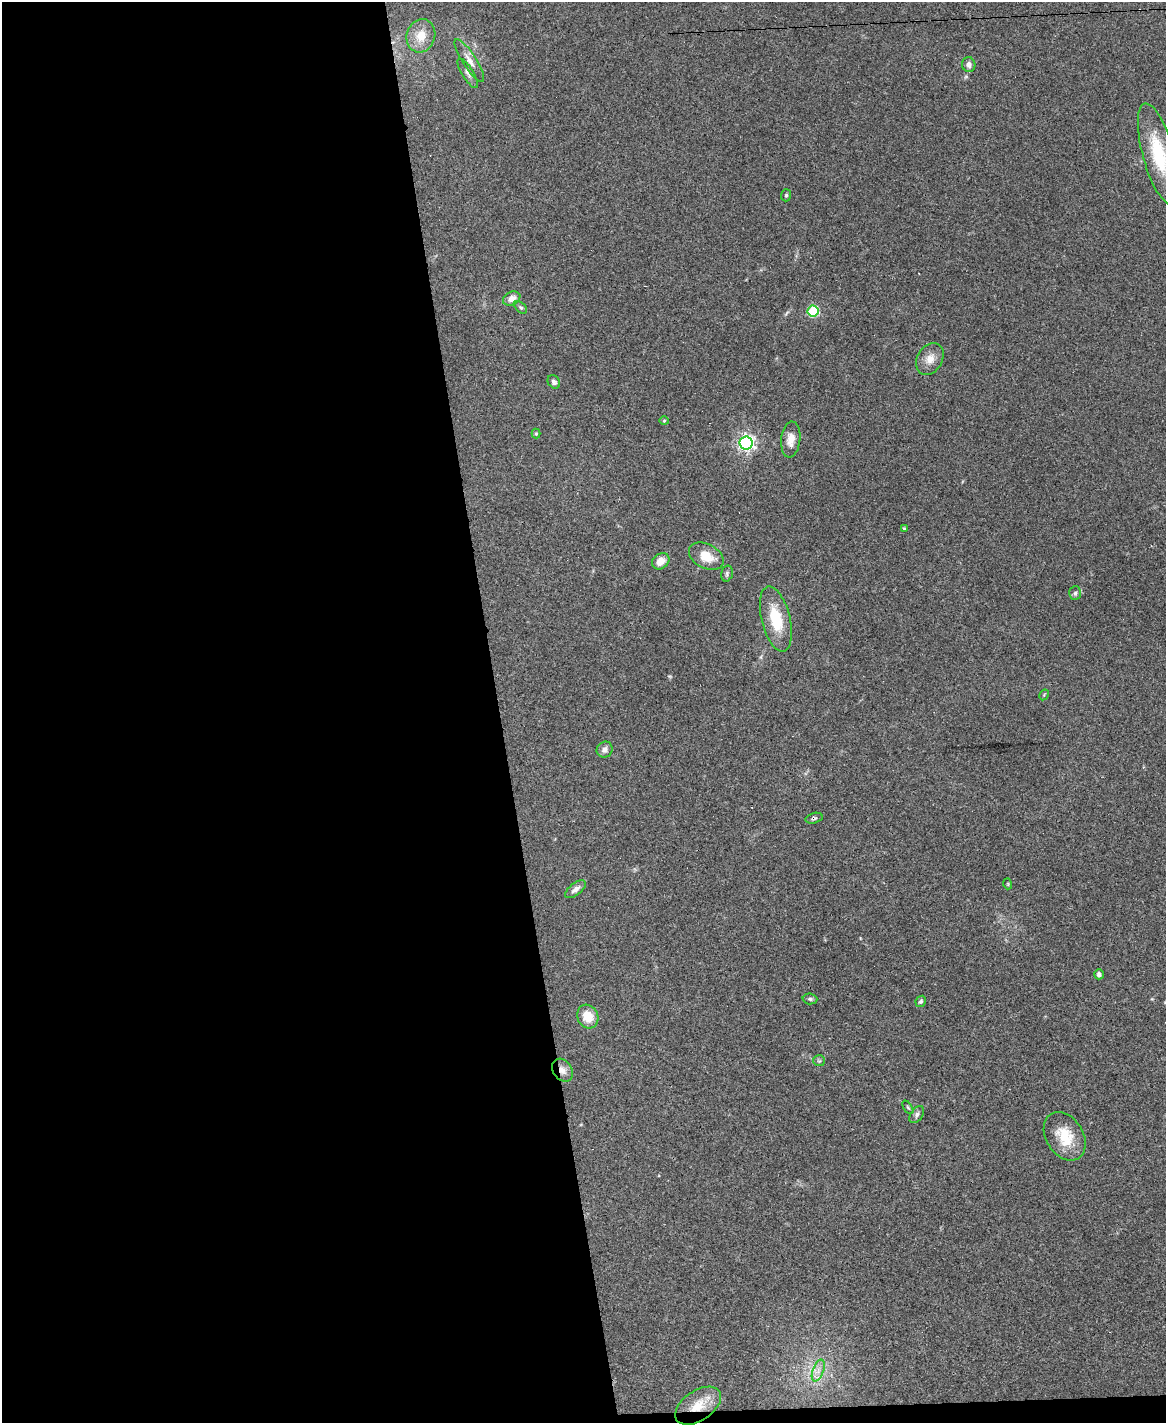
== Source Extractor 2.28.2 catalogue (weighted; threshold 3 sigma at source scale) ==
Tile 9 of 4 x 3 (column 1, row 3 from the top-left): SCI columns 1-1164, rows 240-1660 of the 4656 x 4633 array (HDU 1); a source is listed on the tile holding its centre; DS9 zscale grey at full resolution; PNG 1168 x 1425 px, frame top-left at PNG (2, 2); each listed source drawn as its Kron ellipse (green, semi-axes under 4 px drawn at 4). Shown black and unused: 43% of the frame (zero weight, under 3 of 4 exposures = <1% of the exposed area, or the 3 px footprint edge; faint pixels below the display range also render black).
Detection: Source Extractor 2.28.2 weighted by HDU 2 'WHT'; one run over the whole footprint, this tile lists its part. Background 0.0738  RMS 0.005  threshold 0.0223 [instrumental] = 3 sigma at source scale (4.5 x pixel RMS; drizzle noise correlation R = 1.50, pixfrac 1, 0.05/0.05 arcsec/px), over >= 5 px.
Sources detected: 37; all 37 listed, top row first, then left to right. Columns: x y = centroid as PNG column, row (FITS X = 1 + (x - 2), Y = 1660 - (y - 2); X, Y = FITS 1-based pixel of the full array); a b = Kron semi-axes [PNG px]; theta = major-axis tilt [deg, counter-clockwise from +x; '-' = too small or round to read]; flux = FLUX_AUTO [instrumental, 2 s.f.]
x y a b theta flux
421 36 17 14 71 9.2
469 60 25 7 -57 4.6
969 65 7 6 - 2.3
468 73 17 5 -59 2.3
1159 154 52 16 -74 29
786 195 6 5 - 0.81
512 299 9 6 24 3.5
521 307 7 5 -44 0.9
813 311 5 5 - 42
930 359 17 12 59 5.5
554 382 7 5 -53 1.4
664 421 5 3 - 0.49
536 434 5 4 - 0.6
791 439 18 9 84 5.3
746 443 6 6 - 160
904 528 4 3 - 0.64
706 556 18 12 -28 9.5
661 561 9 7 38 5.8
727 573 8 5 76 1.1
1075 593 7 6 - 1.2
776 619 33 14 -76 18
1044 695 6 4 58 0.53
605 750 8 7 - 2.1
814 818 8 5 16 1.1
1008 884 5 3 - 0.44
575 889 12 6 38 2.6
1099 974 5 5 - 1.4
810 999 7 5 -1 1.1
921 1001 6 5 - 1.1
588 1016 12 10 -63 9.5
819 1061 6 5 - 0.74
562 1070 12 9 -54 3.6
908 1107 7 4 -56 0.67
917 1114 9 6 54 1.6
1065 1136 26 18 -58 14
818 1371 11 5 69 2.9
698 1406 26 15 34 11
Overlapping masked pixels (flux is a lower limit): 3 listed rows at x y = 814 818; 562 1070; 698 1406
Isophote crosses this tile's border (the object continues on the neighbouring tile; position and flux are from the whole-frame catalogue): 1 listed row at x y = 1159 154